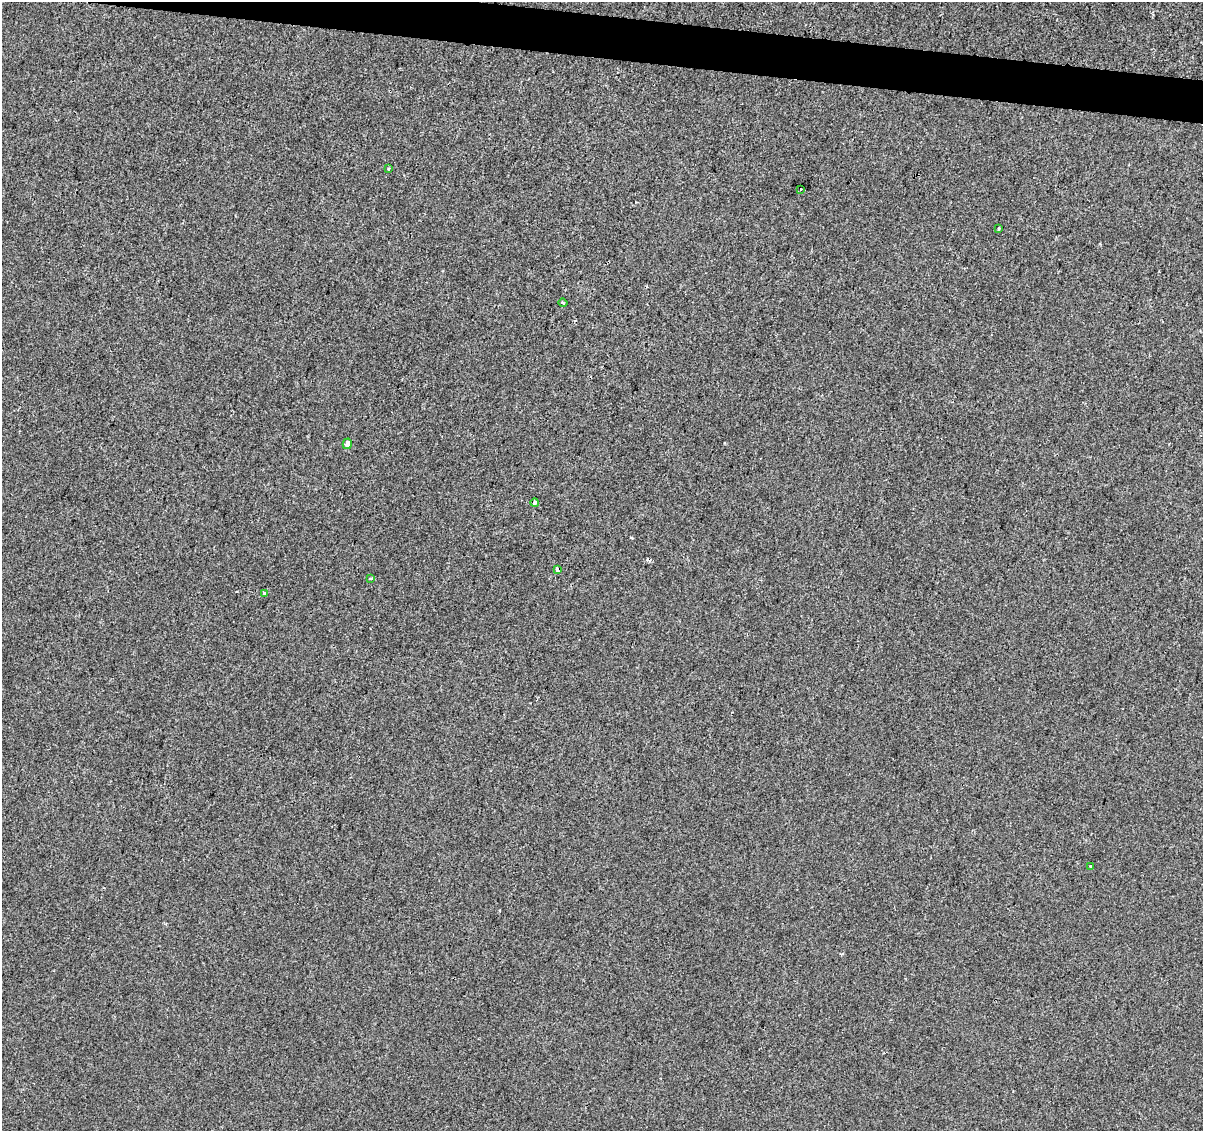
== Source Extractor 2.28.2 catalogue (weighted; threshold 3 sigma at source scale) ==
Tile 11 of 4 x 4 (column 3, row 3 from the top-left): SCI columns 2404-3604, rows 1355-2483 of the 4812 x 5026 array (HDU 1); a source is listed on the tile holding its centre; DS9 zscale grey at full resolution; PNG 1205 x 1133 px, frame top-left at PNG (2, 2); each listed source drawn as its Kron ellipse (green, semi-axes under 4 px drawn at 4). Shown black and unused: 3% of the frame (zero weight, under 2 of 3 exposures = <1% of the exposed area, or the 3 px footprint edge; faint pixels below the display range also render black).
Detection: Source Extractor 2.28.2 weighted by HDU 2 'WHT'; one run over the whole footprint, this tile lists its part. Background 4.25e-04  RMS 0.0042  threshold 0.019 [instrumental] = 3 sigma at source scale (4.5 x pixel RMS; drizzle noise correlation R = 1.50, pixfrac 1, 0.0396/0.0396 arcsec/px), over >= 5 px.
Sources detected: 12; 2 cosmic-ray / hot-pixel residue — neither listed nor drawn; the other 10 listed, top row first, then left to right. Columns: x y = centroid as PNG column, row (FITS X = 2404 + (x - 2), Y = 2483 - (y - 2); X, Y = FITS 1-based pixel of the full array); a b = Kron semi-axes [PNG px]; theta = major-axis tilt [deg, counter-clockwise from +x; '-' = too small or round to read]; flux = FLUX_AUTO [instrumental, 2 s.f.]
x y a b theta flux
388 169 3 3 - 0.9
801 189 3 3 - 0.82
999 229 3 2 - 0.47
563 303 4 3 - 2.4
347 444 5 4 - 2.2
535 503 4 4 - 1.4
557 570 4 3 - 1.6
371 579 3 3 - 1.8
264 593 4 3 - 2.5
1091 866 3 3 - 0.91
Overlapping masked pixels (flux is a lower limit): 1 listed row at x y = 557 570